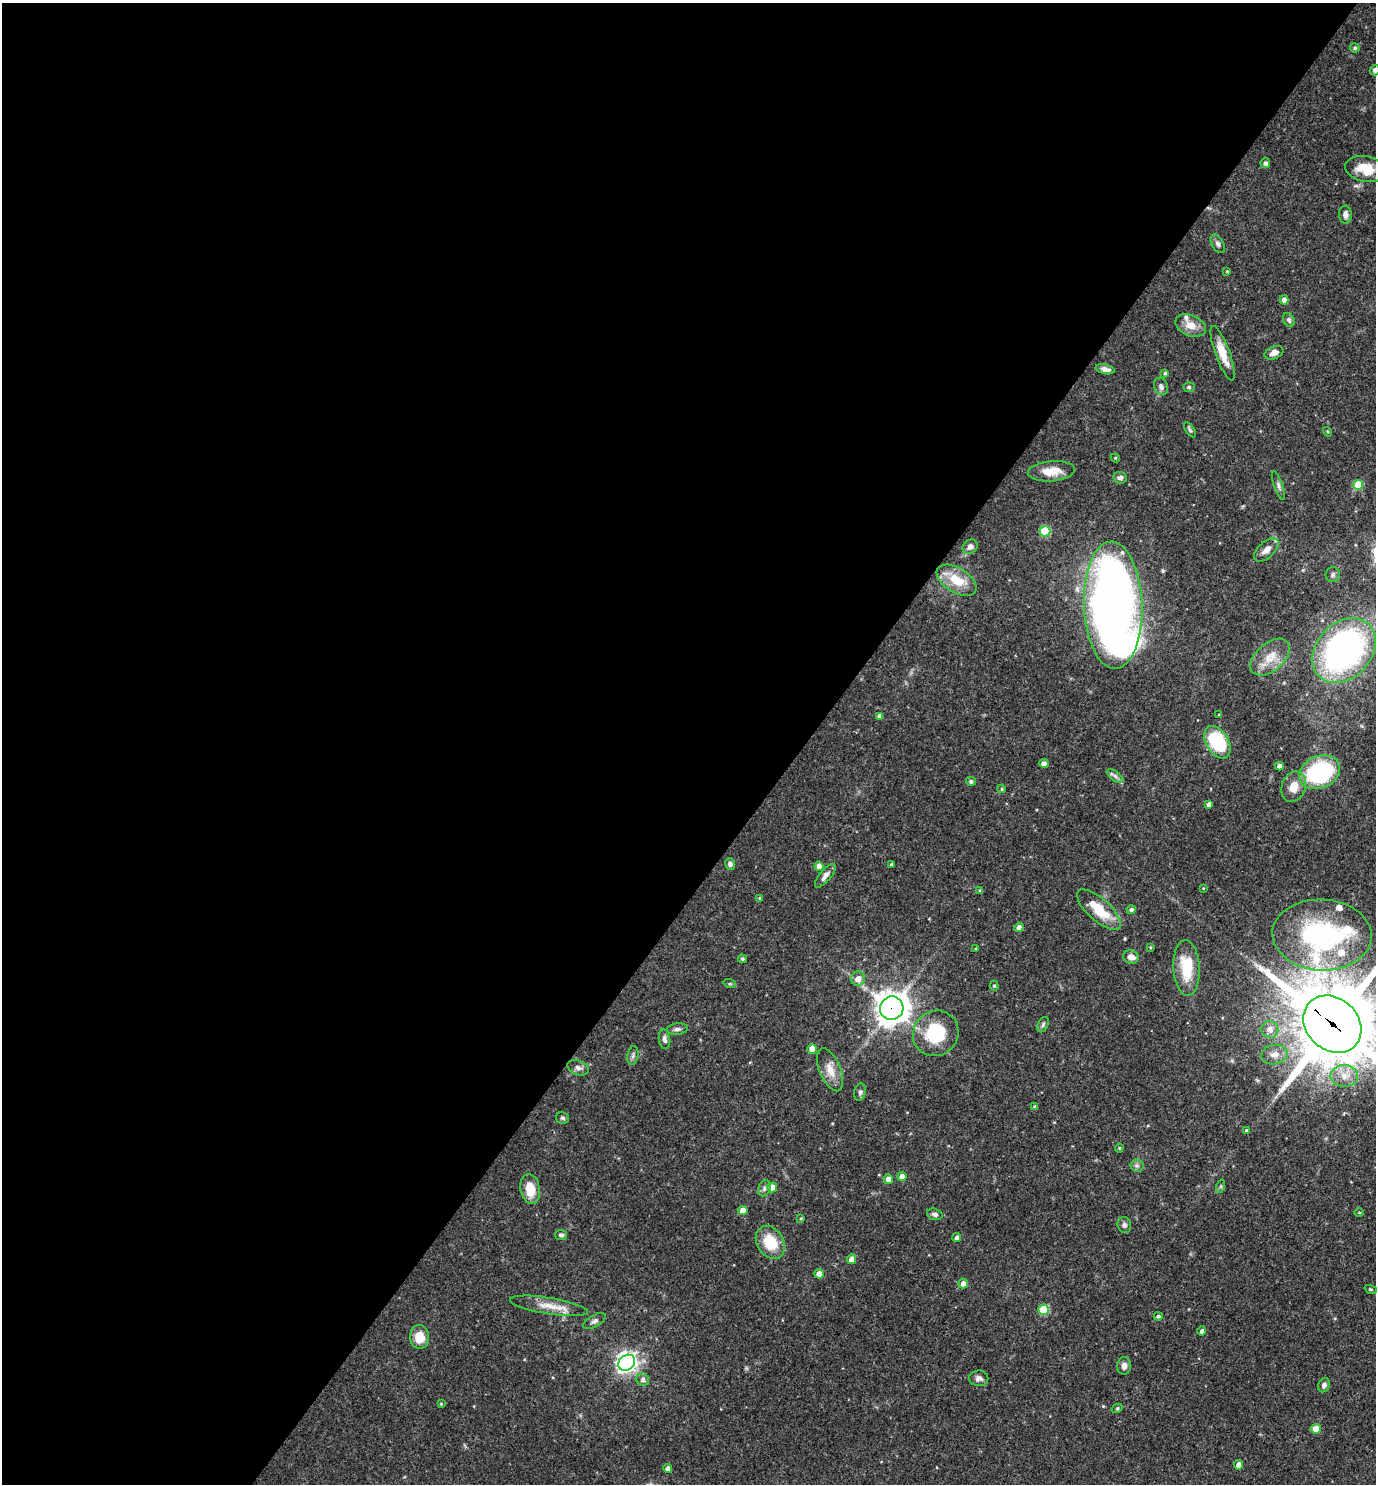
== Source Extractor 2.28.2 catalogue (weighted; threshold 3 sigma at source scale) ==
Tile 5 of 4 x 4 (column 1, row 2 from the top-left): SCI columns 149-1522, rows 2967-4448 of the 5935 x 5931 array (HDU 1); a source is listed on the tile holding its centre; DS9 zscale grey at full resolution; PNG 1378 x 1486 px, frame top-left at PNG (2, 3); each listed source drawn as its Kron ellipse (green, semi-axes under 4 px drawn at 4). Shown black and unused: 58% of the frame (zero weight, under 3 of 4 exposures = <1% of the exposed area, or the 3 px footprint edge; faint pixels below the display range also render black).
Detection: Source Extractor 2.28.2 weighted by HDU 2 'WHT'; one run over the whole footprint, this tile lists its part. Background 0.055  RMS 0.0032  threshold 0.0145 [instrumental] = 3 sigma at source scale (4.5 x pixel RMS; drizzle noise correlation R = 1.50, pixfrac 1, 0.05/0.05 arcsec/px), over >= 5 px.
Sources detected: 121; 7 inside a brighter listed object's ellipse — not listed separately; the other 114 listed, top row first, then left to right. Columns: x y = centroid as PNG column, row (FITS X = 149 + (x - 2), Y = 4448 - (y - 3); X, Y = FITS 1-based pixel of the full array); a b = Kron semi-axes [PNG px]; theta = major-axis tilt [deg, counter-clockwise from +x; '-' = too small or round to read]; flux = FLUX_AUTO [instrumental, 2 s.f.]
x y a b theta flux
1355 48 5 4 - 0.72
1375 70 5 5 - 0.97
1265 163 5 5 - 1
1366 169 21 12 -11 8.3
1345 214 9 6 -88 1.6
1218 244 10 6 -61 0.99
1227 271 4 3 - 0.25
1284 300 4 4 - 1.8
1289 320 7 5 -62 0.8
1191 325 16 10 -24 4
1223 353 29 7 -70 5.3
1274 353 10 6 21 1.9
1105 369 10 5 -12 1.3
1165 373 4 4 - 0.53
1161 386 9 6 -67 1.3
1189 387 6 5 - 0.54
1190 430 8 4 -54 0.57
1327 432 5 4 - 0.39
1115 458 4 4 - 0.35
1051 471 23 10 5 5.5
1120 478 7 5 -6 1
1358 485 5 5 - 9.7
1279 486 15 4 -71 0.98
1045 531 5 5 - 16
970 547 8 6 36 1.4
1266 550 15 8 43 2.7
1333 574 7 7 - 0.87
957 580 22 12 -31 8
1113 605 63 29 -88 380
1344 650 36 27 47 110
1270 657 23 13 41 5.9
1219 715 3 3 - 0.33
880 716 4 4 - 1.6
1217 742 18 11 -60 22
1044 763 5 4 - 1.4
1279 766 4 4 - 1.8
1320 772 21 16 22 38
1115 776 9 4 -35 1.1
971 781 5 4 - 0.87
1294 787 16 12 70 4.7
1002 789 4 3 - 0.42
1209 804 4 4 - 1.8
730 864 6 5 - 1.1
891 864 4 3 - 0.38
819 866 5 4 - 2.1
825 876 14 5 50 1.8
1203 888 4 4 - 0.29
980 891 4 4 - 0.6
760 898 4 4 - 0.36
1099 910 27 11 -42 10
1131 910 4 4 - 0.97
1019 927 4 4 - 2.1
1322 935 50 35 -3 68
1150 947 3 3 - 0.32
976 949 3 3 - 0.52
1131 957 8 6 -15 2.4
743 959 4 3 - 0.5
1187 968 28 13 -87 12
858 979 7 7 - 2.8
730 984 6 4 -18 0.39
994 986 5 4 - 0.48
892 1008 12 11 - 460
1332 1024 31 26 -43 3700
1043 1025 8 5 64 0.75
677 1029 11 5 5 1
1270 1029 8 8 - 2.2
936 1033 23 22 - 18
664 1039 10 5 -80 1.1
812 1049 5 4 - 3.9
1274 1054 13 10 8 2.7
633 1055 9 5 80 0.9
578 1068 11 7 -22 1.4
830 1070 23 10 -68 4.3
1344 1076 14 11 1 4.2
860 1092 9 5 80 0.83
1035 1107 4 4 - 1
562 1118 6 5 - 0.63
1246 1130 3 3 - 0.36
1119 1148 4 4 - 0.34
1137 1166 7 6 - 0.86
902 1177 4 4 - 2.1
888 1179 5 5 - 2
1221 1186 7 4 72 0.51
772 1187 5 5 - 3.8
764 1188 8 6 66 1.1
530 1189 15 9 -80 6.3
743 1210 4 4 - 3.2
1359 1213 5 3 - 0.29
935 1214 8 5 -16 0.96
801 1218 4 4 - 0.38
1124 1225 8 6 -75 0.93
561 1235 6 5 - 0.82
957 1237 4 4 - 1
770 1242 17 13 -59 10
852 1259 4 4 - 3
819 1274 5 4 - 3.3
963 1283 5 4 - 1.9
1371 1289 6 4 -19 0.45
549 1306 39 8 -9 5.2
1044 1310 5 5 - 14
1158 1316 4 4 - 0.76
594 1321 13 6 30 1.2
1202 1331 4 4 - 0.96
419 1337 12 9 -89 5.6
627 1363 9 7 35 200
1124 1366 9 7 85 1.4
979 1378 9 8 - 1.3
643 1379 6 6 - 1.2
1324 1385 7 5 65 1.2
441 1404 3 3 - 0.38
1117 1408 6 4 30 0.39
1316 1429 5 5 - 5.2
1239 1465 5 4 - 2.1
668 1469 4 4 - 1.6
Overlapping masked pixels (flux is a lower limit): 2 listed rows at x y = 892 1008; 1332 1024
Isophote crosses this tile's border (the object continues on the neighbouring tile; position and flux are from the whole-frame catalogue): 3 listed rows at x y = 1375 70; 1344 650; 1332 1024